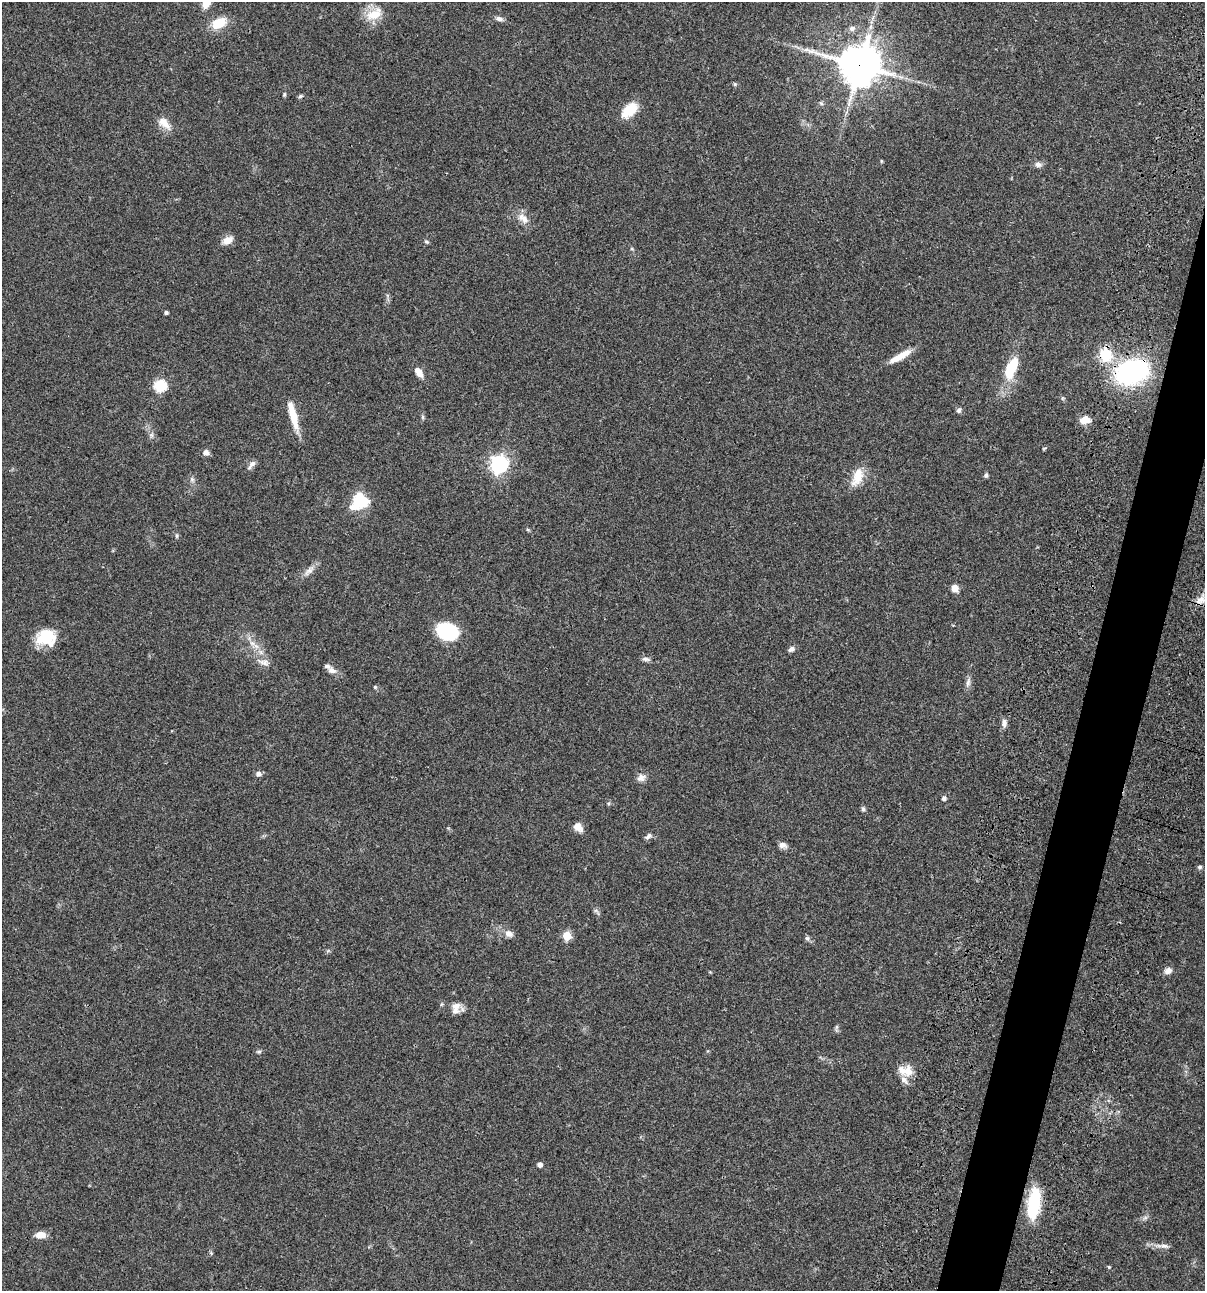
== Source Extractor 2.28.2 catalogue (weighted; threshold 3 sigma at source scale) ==
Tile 10 of 4 x 4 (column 2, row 3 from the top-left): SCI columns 1438-2640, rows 1408-2696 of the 5404 x 5390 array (HDU 1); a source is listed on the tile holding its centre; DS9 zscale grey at full resolution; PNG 1207 x 1293 px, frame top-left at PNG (2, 2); no overlay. Shown black and unused: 4% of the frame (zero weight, under 3 of 4 exposures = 9% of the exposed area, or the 3 px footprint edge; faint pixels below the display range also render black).
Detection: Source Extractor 2.28.2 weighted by HDU 2 'WHT'; one run over the whole footprint, this tile lists its part. Background 0.0465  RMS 0.0053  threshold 0.0238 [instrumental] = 3 sigma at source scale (4.5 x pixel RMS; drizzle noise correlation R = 1.50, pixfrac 1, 0.05/0.05 arcsec/px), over >= 5 px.
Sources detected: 76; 1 inside a brighter object's white glare — not listed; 5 inside a brighter listed object's ellipse — not listed separately; the other 70 listed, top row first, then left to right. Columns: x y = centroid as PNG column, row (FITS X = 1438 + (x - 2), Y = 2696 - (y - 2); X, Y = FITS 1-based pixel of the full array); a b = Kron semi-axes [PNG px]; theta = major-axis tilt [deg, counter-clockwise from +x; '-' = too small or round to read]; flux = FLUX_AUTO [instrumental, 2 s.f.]
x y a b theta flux
374 14 24 14 27 9
499 19 9 6 -20 1.8
219 23 17 11 28 9.8
852 28 9 7 28 1.8
860 65 14 13 - 1300
735 84 5 5 - 0.65
284 94 5 4 - 0.61
300 96 6 5 - 0.78
821 103 6 4 -20 0.74
629 110 17 10 40 13
164 123 20 10 -46 5
881 161 5 3 - 0.46
1038 164 9 7 -23 1.8
523 218 18 9 -47 4.2
227 240 13 8 23 4.1
426 242 7 4 -20 0.68
166 312 4 3 - 1
1106 355 17 15 -74 13
900 356 28 7 29 7.3
1011 368 28 12 66 17
1133 371 29 19 21 90
419 372 12 6 -55 4.3
160 386 6 6 - 43
959 410 7 6 - 1.2
293 415 36 8 -75 9.6
423 417 6 4 -89 0.75
1085 420 11 7 11 5.3
206 452 8 7 - 1.9
251 465 14 6 49 1.9
499 465 7 7 - 190
986 475 7 5 89 0.88
857 477 25 13 69 8.3
192 479 6 6 - 1
362 500 23 15 -27 12
528 530 6 4 -19 0.56
177 536 7 3 -90 0.68
309 570 10 8 24 2.4
955 588 8 7 - 3.5
1200 600 13 8 31 3.4
447 631 19 14 -19 35
46 637 21 17 2 15
252 643 7 4 -18 1.2
791 649 9 6 33 1.6
646 659 10 5 -6 1.5
265 663 9 9 - 2.4
332 670 10 7 -21 2.6
968 682 14 5 77 2
375 687 5 5 - 0.59
1004 723 11 6 86 2.2
258 774 6 6 - 1.7
641 778 11 9 29 2.6
944 798 5 4 - 1.6
863 809 6 5 - 1.1
578 827 11 8 -45 3.7
648 836 9 6 46 1.5
782 845 10 7 -12 2.2
1199 867 6 5 - 0.84
509 934 10 7 -27 2.9
567 936 5 5 - 15
807 938 7 6 - 1.1
1168 971 10 8 21 2.4
456 1006 14 12 26 3.8
836 1027 7 4 71 0.8
259 1051 6 4 0 0.79
908 1071 18 12 -80 5.7
540 1165 4 4 - 2.1
1035 1200 28 13 -88 21
41 1235 10 7 -1 5
1164 1246 16 5 -3 2.4
1109 1267 4 4 - 0.52
Overlapping masked pixels (flux is a lower limit): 3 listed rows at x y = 860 65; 1106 355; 1133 371